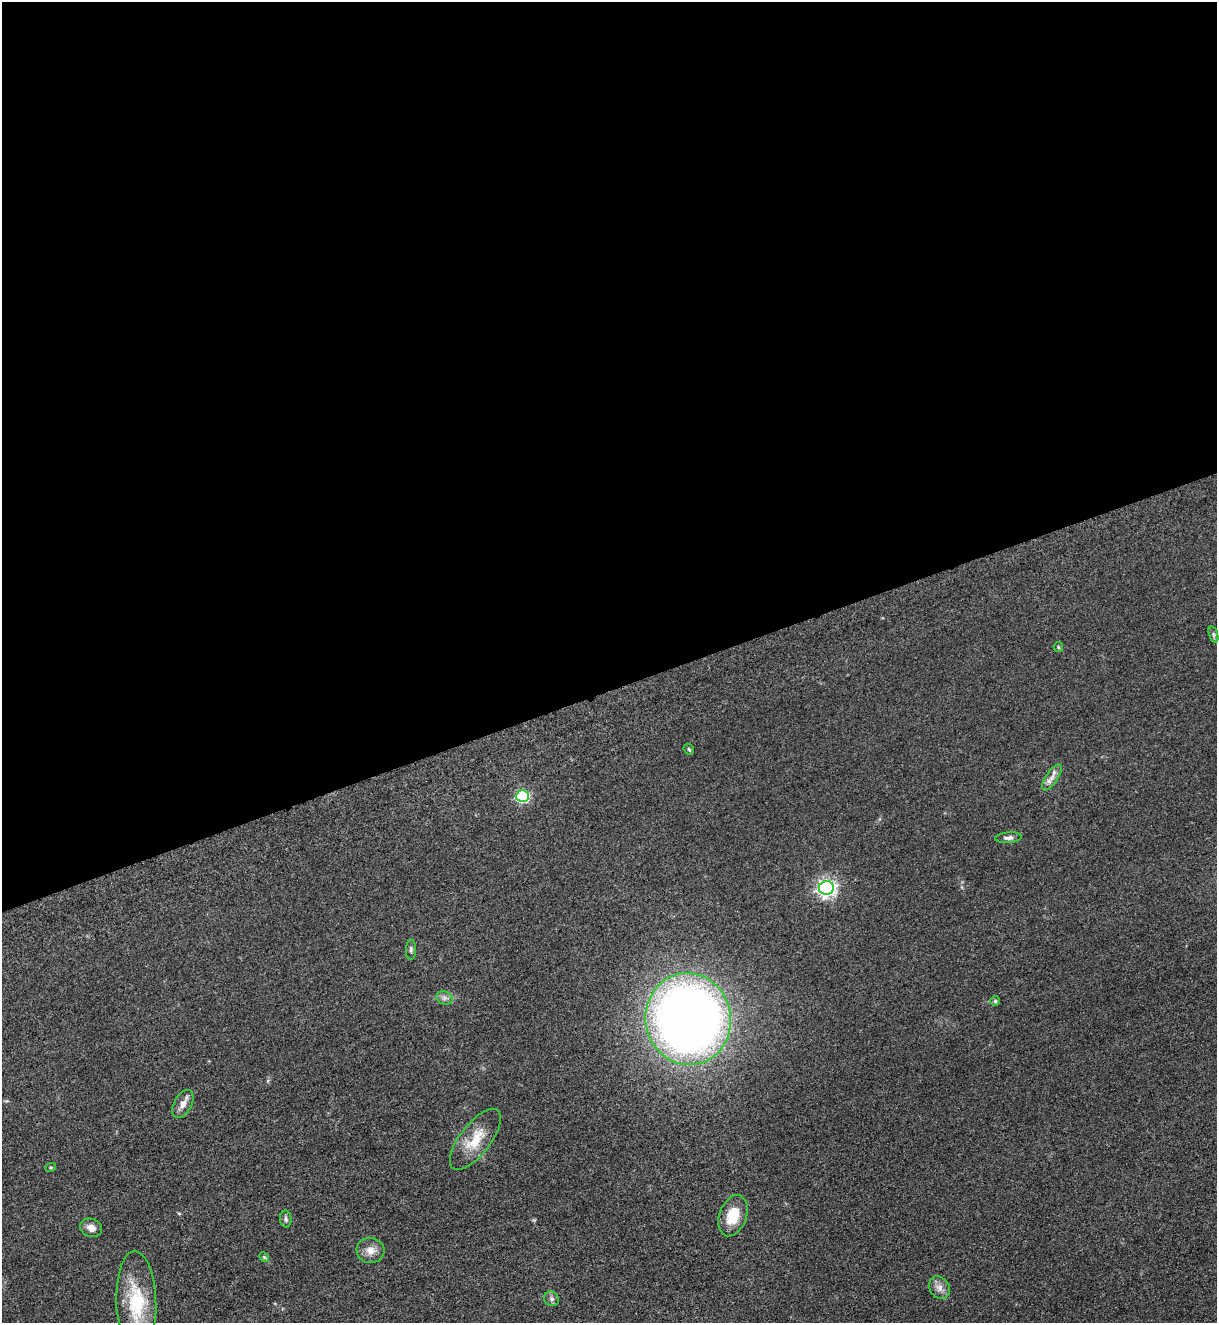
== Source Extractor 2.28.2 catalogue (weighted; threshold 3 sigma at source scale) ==
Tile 2 of 4 x 4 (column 2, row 1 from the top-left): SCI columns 1497-2711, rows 4028-5348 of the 5317 x 5365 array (HDU 1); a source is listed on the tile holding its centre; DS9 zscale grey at full resolution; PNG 1219 x 1325 px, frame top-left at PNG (2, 2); each listed source drawn as its Kron ellipse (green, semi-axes under 4 px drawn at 4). Shown black and unused: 52% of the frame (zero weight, under 3 of 5 exposures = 4% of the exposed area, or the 3 px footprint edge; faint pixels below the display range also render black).
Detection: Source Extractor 2.28.2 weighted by HDU 2 'WHT'; one run over the whole footprint, this tile lists its part. Background 0.051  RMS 0.0059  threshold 0.0267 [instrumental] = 3 sigma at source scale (4.5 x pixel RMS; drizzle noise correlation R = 1.50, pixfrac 1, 0.05/0.05 arcsec/px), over >= 5 px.
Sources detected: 22; all 22 listed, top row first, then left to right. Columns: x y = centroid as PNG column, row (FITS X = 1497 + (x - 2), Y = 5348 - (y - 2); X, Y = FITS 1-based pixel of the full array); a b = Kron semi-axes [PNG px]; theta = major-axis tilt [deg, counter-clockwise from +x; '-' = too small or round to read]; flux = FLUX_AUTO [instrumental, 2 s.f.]
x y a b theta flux
1214 634 8 3 -71 1
1058 647 5 4 - 0.71
689 749 6 4 -46 0.75
1052 777 15 6 56 3.3
522 796 6 6 - 66
1009 838 13 5 5 2.4
826 888 7 7 - 210
411 950 10 5 89 1.2
444 998 8 6 -20 2
995 1001 5 5 - 0.94
688 1019 46 42 -78 600
183 1104 15 8 61 4.2
475 1139 37 15 52 15
51 1167 5 3 - 0.66
733 1216 21 13 70 14
286 1219 8 6 -88 1.4
91 1228 11 9 -21 4.3
370 1250 14 12 -6 5.2
264 1257 5 4 - 0.78
939 1288 12 9 -51 3.8
552 1299 8 7 - 1.8
136 1303 52 20 -88 33
Isophote crosses this tile's border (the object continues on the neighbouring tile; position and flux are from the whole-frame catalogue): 1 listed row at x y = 136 1303